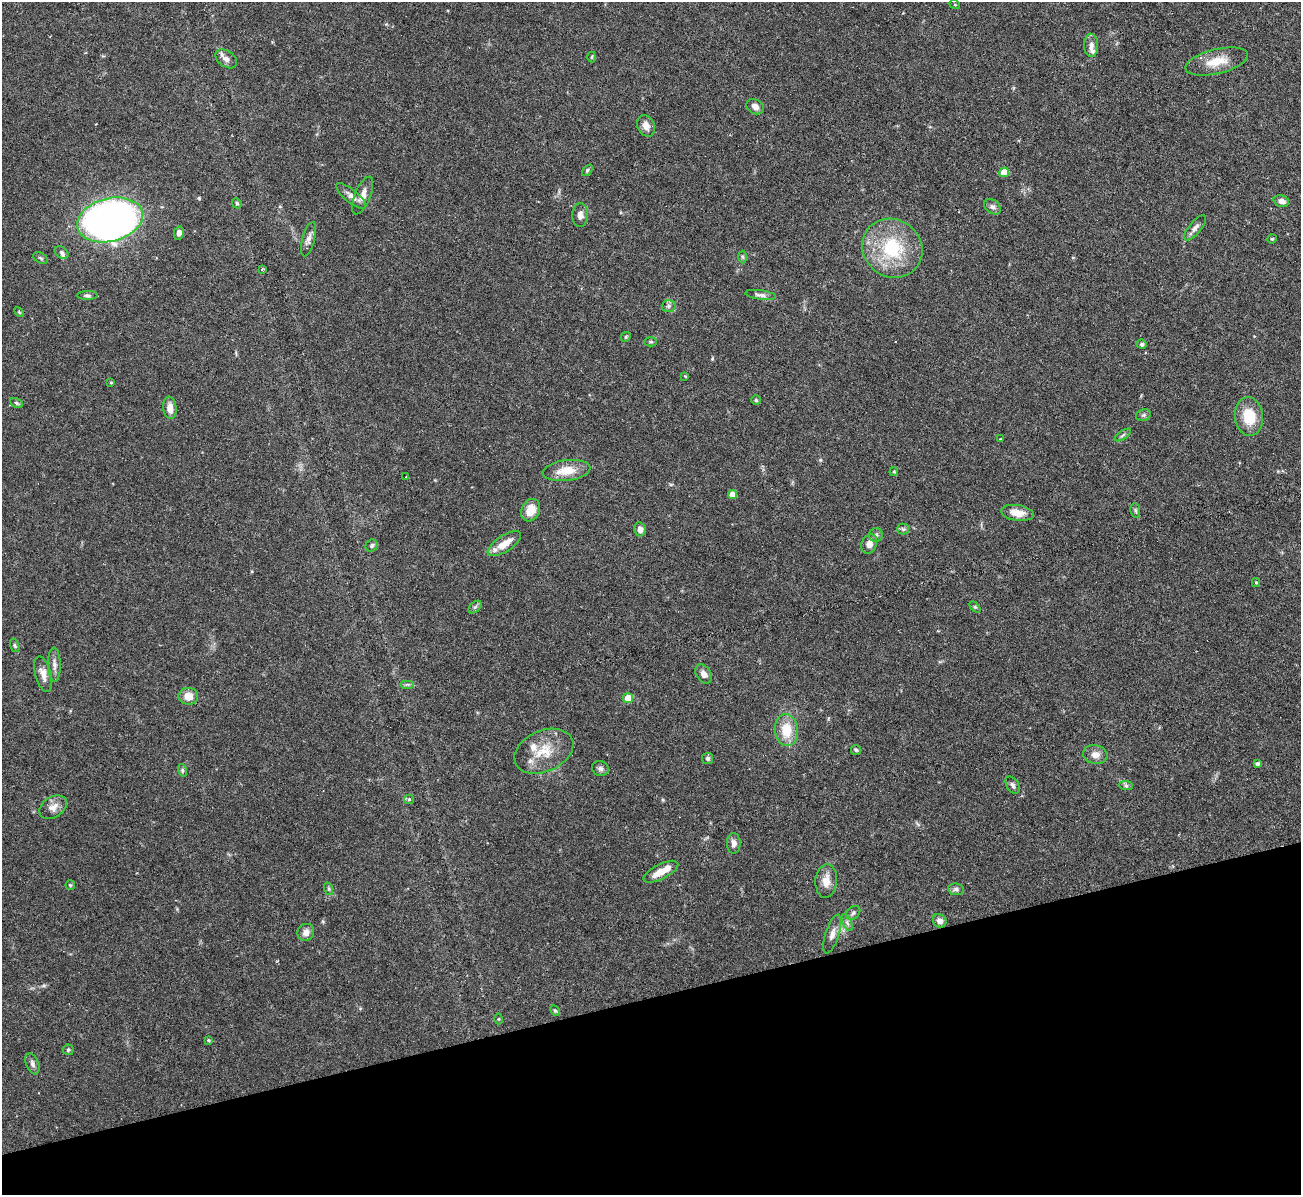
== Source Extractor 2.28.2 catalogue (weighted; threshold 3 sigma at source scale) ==
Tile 14 of 4 x 4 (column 2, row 4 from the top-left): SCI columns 1300-2598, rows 145-1337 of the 5198 x 5182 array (HDU 1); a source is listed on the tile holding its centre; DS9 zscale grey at full resolution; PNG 1303 x 1197 px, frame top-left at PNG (2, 2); each listed source drawn as its Kron ellipse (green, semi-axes under 4 px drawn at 4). Shown black and unused: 16% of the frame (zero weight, under 3 of 6 exposures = <1% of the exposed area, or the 3 px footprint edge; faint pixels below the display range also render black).
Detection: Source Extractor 2.28.2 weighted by HDU 2 'WHT'; one run over the whole footprint, this tile lists its part. Background 0.0886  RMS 0.0033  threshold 0.0136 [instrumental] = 3 sigma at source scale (4.09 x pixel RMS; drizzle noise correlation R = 1.36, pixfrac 0.8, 0.05/0.05 arcsec/px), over >= 5 px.
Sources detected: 96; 4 inside a brighter listed object's ellipse — not listed separately; the other 92 listed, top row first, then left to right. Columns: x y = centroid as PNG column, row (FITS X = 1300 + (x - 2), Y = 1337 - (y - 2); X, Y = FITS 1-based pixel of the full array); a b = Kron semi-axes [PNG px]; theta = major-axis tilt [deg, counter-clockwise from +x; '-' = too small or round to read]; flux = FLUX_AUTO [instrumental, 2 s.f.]
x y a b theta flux
955 5 5 3 - 0.26
1091 45 12 7 -89 1.7
592 57 5 3 - 0.32
226 59 12 8 -35 1.7
1217 61 32 12 13 6.4
755 107 9 7 -31 1.6
646 126 11 8 -67 2.1
587 170 6 4 47 0.53
1004 172 5 5 - 4.9
351 196 19 6 -40 2
363 196 20 8 68 2.7
1281 201 8 5 -16 1.5
237 203 5 4 - 0.49
993 207 9 6 -38 1
580 215 12 8 88 1.9
110 220 33 21 14 180
1195 228 15 6 50 1.5
179 233 6 5 - 1.4
309 239 18 6 75 1.5
1272 239 5 4 - 0.36
892 248 31 28 -38 20
62 252 8 5 -40 0.67
742 257 6 4 -88 0.45
41 258 8 5 -28 0.57
262 269 3 2 - 0.31
87 295 10 4 2 0.71
760 295 15 4 -8 1.1
669 306 7 6 - 0.82
19 312 6 3 -46 0.3
626 337 5 4 - 0.35
651 342 6 4 1 0.5
1142 344 5 4 - 0.53
685 376 4 4 - 0.27
111 382 4 3 - 0.35
756 400 5 4 - 0.45
16 403 7 4 -28 0.53
170 408 11 6 -83 2.5
1143 415 8 5 22 0.66
1249 417 19 14 -84 8.5
1123 435 9 3 34 0.6
1000 439 3 2 - 0.22
567 471 24 10 7 5.6
894 472 4 4 - 0.42
406 477 3 2 - 0.24
732 495 4 4 - 3.1
531 510 12 9 63 4.5
1135 510 7 4 -83 0.51
1017 513 16 7 -9 3.9
640 529 7 6 - 1.6
903 529 5 5 - 0.55
876 535 7 7 - 0.81
504 544 19 8 33 4.5
869 544 10 7 69 2.2
372 546 6 5 - 0.68
1256 583 4 4 - 0.37
475 607 7 4 44 0.68
975 607 6 4 -45 0.41
15 645 7 4 -71 0.47
54 665 17 6 -88 1.6
43 674 18 8 -75 2.5
704 674 10 7 -55 1.8
407 684 7 4 0 0.62
188 696 10 8 -2 3.5
628 698 5 5 - 6.4
786 730 16 11 -84 7.3
856 750 5 5 - 0.45
544 751 31 20 24 8.8
1095 754 12 9 -13 2.2
707 759 5 5 - 0.86
1257 764 4 3 - 0.81
600 768 8 7 - 1.1
182 770 6 4 -72 0.51
1013 785 9 6 -58 0.86
1126 786 7 4 -2 0.58
409 799 5 4 - 0.5
53 807 15 10 34 2.5
734 843 10 7 -89 1.5
661 872 19 7 27 4
826 881 16 11 86 3.2
70 885 5 4 - 0.36
329 889 6 4 -72 0.5
956 889 8 6 -8 0.84
853 913 8 6 45 0.68
940 921 7 6 - 1.6
847 923 9 4 -67 0.79
306 932 9 8 - 2
832 934 20 7 73 2.1
555 1010 6 4 -61 0.45
498 1019 5 3 - 0.27
208 1040 3 3 - 0.46
68 1050 5 5 - 0.49
32 1064 11 6 -69 1.1